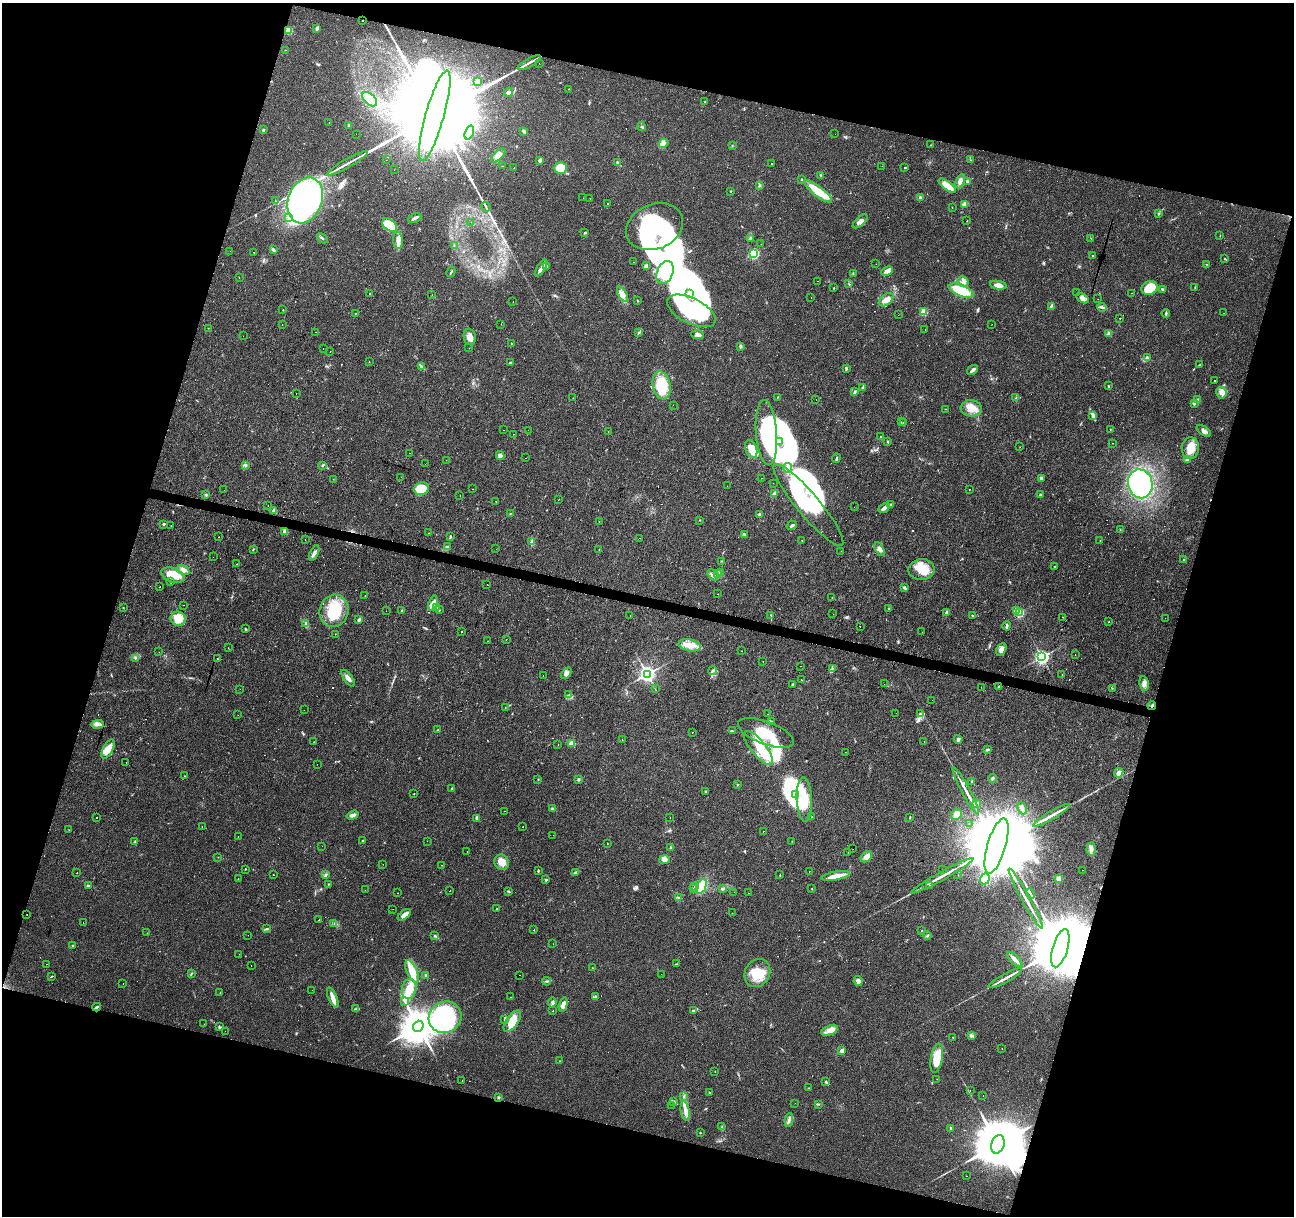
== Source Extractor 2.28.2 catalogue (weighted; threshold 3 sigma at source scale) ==
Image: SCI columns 1-5165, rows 217-5069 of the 5169 x 5349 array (HDU 1 of 3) = the unmasked area's bounding box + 8 px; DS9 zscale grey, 4 x 4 block average (1 PNG px = mean of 4 x 4 image px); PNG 1296 x 1218 px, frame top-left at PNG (2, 3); each listed source drawn as its Kron ellipse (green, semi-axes under 4 px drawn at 4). Shown black and unused: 33% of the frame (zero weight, under 3 of 4 exposures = <1% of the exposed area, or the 3 px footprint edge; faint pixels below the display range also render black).
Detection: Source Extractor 2.28.2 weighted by HDU 2 'WHT'. Background 0.0242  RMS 0.0031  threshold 0.0138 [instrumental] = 3 sigma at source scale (4.5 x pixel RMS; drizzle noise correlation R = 1.50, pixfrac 1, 0.0396/0.0396 arcsec/px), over >= 5 px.
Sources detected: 673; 1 too faint to see at this stretch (4 x 4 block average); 20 inside a brighter object's white glare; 84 cosmic-ray / hot-pixel residue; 4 long thin detections or spike segments (spike, bleed or trail) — neither listed nor drawn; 4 coinciding with a brighter row at this scale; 39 inside a brighter listed object's ellipse — not listed separately; of the other 521, all 500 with FLUX_AUTO >= 0.315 (the completeness limit of this list) listed and drawn (21 fainter detections not listed), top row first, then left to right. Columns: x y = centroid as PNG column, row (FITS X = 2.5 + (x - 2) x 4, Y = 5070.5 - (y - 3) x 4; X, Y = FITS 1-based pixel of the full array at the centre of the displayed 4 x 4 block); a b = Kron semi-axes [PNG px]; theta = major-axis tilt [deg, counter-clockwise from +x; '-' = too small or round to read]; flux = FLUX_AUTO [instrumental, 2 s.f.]
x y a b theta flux
363 21 2 2 - 7.9
317 28 4 3 - 4.1
289 30 2 2 - 73
285 50 2 2 - 0.58
529 63 13 2 29 7.2
539 63 2 2 - 1.1
477 81 3 3 - 3.1
569 89 2 2 - 3.7
508 92 4 4 - 5.2
370 99 9 5 -43 17
705 101 2 2 - 2.5
435 116 47 9 74 130000
329 123 2 2 - 0.4
349 126 3 2 - 1.2
642 127 4 2 - 1.8
263 130 4 2 - 2.6
524 131 3 2 - 6.1
469 133 7 3 70 7.5
356 134 2 2 - 1.3
835 134 2 2 - 0.76
664 143 5 4 - 4.9
931 145 2 2 - 1
732 146 2 2 - 1
498 156 9 4 44 15
386 160 2 2 - 1.8
540 160 4 3 - 3.1
971 160 2 2 - 0.46
617 162 3 2 - 1.6
347 163 24 2 29 12
771 163 2 2 - 1.5
502 166 2 2 - 0.46
882 166 2 2 - 0.68
905 167 2 2 - 2.8
514 168 2 2 - 0.5
561 168 6 6 - 32
394 170 2 2 - 2.3
820 175 2 2 - 1.2
802 179 3 2 - 1.8
960 181 7 3 66 11
967 181 2 2 - 6.7
759 185 3 2 - 1.6
947 186 10 4 -37 30
731 191 2 2 - 0.99
818 191 17 5 -37 49
583 198 2 2 - 0.45
920 198 3 3 - 4.6
590 199 2 2 - 0.52
305 200 23 17 70 660
275 201 2 2 - 0.69
607 203 2 2 - 2.8
964 204 3 3 - 3.4
486 207 5 2 - 2.6
952 207 2 2 - 0.56
1159 214 2 2 - 0.68
288 218 2 2 - 0.99
415 218 7 2 27 5.1
860 221 9 3 42 8.4
967 221 2 2 - 0.58
471 222 2 2 - 0.36
390 225 8 5 -40 64
655 227 29 22 23 200
585 233 3 2 - 1.9
1220 236 2 2 - 0.78
322 238 6 2 -41 2.5
750 238 2 2 - 1.7
1091 238 2 2 - 0.59
398 240 8 5 -86 10
761 244 2 2 - 0.36
454 245 2 2 - 0.73
273 250 4 3 - 3.7
230 251 2 2 - 0.34
254 253 2 2 - 0.59
754 254 2 2 - 230
1093 255 2 2 - 2.4
1225 259 2 2 - 1.1
633 262 2 2 - 0.51
876 264 2 2 - 0.32
1206 264 3 2 - 1.1
547 266 2 2 - 2.9
646 266 4 3 - 2.9
541 268 9 3 59 8
887 271 6 4 25 8.7
451 272 5 2 - 1.9
665 272 12 7 68 30
853 273 2 2 - 1.1
239 278 2 2 - 0.76
818 281 2 2 - 0.49
963 282 6 5 - 7.1
849 284 2 2 - 1
998 285 8 3 -10 14
1195 287 2 2 - 1
834 288 2 2 - 0.73
1150 288 8 6 26 47
1162 289 2 2 - 2.2
961 291 13 5 -22 52
1077 292 2 2 - 5.5
370 293 2 2 - 1.7
1132 293 2 2 - 0.87
623 294 8 4 -59 10
689 294 2 2 - 0.89
432 295 2 2 - 1.3
811 298 2 2 - 1
1082 298 7 3 -30 7.2
1098 299 2 2 - 2.2
886 300 8 5 37 15
637 301 3 2 - 1.2
513 302 2 2 - 0.86
1051 306 3 2 - 1.6
1102 307 5 2 - 2.8
283 310 2 2 - 0.6
691 311 26 12 -26 180
924 312 2 2 - 83
355 313 2 2 - 1.4
1166 313 4 2 - 2.6
1224 313 2 2 - 0.72
898 315 2 2 - 1.4
1120 318 2 2 - 30
501 324 2 2 - 3.2
992 324 2 2 - 0.46
282 325 2 2 - 0.41
208 328 2 2 - 0.57
925 329 2 2 - 0.99
316 332 2 2 - 0.51
639 333 2 2 - 0.76
1109 333 4 3 - 3.4
698 335 6 3 -5 6.1
243 336 2 2 - 3.6
470 337 8 6 -81 12
512 344 3 2 - 0.82
740 346 3 3 - 3.1
469 348 2 2 - 1.8
323 349 2 2 - 0.37
330 352 2 2 - 1.1
1147 358 2 2 - 1.1
369 362 2 2 - 0.74
510 363 3 2 - 1.5
1199 365 3 2 - 1.2
422 367 3 2 - 1.8
846 368 3 2 - 2.6
973 370 6 3 37 6.6
1215 381 2 2 - 23
662 385 14 8 -78 66
1108 386 3 2 - 1.5
862 388 3 2 - 2.4
855 392 3 2 - 3.6
296 393 2 2 - 1.1
1221 393 6 5 - 8.4
777 397 2 2 - 0.97
573 398 2 2 - 1.2
1016 398 4 2 - 1.7
816 399 2 2 - 0.55
1198 400 2 2 - 14
1194 404 2 2 - 7.1
673 405 2 2 - 0.78
971 408 10 8 -4 20
946 409 2 2 - 0.38
1093 416 3 2 - 2.8
901 422 2 2 - 0.66
904 422 2 2 - 0.59
1110 429 2 2 - 0.84
504 430 2 2 - 1.7
528 430 2 2 - 0.73
1204 431 8 3 -35 8.2
608 432 2 2 - 0.61
766 433 32 10 -86 110
514 434 2 2 - 0.98
880 437 2 2 - 1.2
779 442 2 2 - 0.86
888 442 3 2 - 1.5
1112 443 2 2 - 1.1
1020 447 2 2 - 0.53
1190 448 11 8 85 27
751 449 9 5 -69 25
409 453 2 2 - 0.35
500 456 4 4 - 7.6
526 458 2 2 - 3
836 458 5 2 - 2.5
446 460 2 2 - 0.51
1187 460 3 2 - 6.9
425 464 2 2 - 0.32
245 465 4 3 - 3.2
322 465 3 2 - 2
788 468 4 2 - 8.7
401 477 2 2 - 0.89
761 478 2 2 - 1.3
1041 478 3 3 - 5.4
333 479 2 2 - 0.39
773 483 2 2 - 0.86
1140 484 14 12 -77 190
727 486 2 2 - 1.8
421 489 7 6 - 52
473 489 2 2 - 0.33
970 489 2 2 - 2.2
224 490 2 2 - 0.44
774 493 3 3 - 2.6
206 495 2 2 - 2.3
1040 495 2 2 - 4.4
460 496 2 2 - 0.36
559 500 2 2 - 0.41
496 501 2 2 - 0.54
891 504 2 2 - 1.7
808 505 52 11 -50 230
268 506 2 2 - 1.2
854 507 2 2 - 0.4
884 508 6 3 31 7
274 511 3 3 - 8.9
510 514 2 2 - 0.83
760 514 4 2 - 2.6
700 520 2 2 - 0.54
599 521 2 2 - 4.6
164 524 3 2 - 1.9
171 525 2 2 - 1.3
792 525 5 2 - 4
1120 530 2 2 - 0.68
285 532 2 2 - 36
429 533 2 2 - 2.2
744 535 2 2 - 1.2
218 537 2 2 - 0.67
450 537 3 2 - 2.8
640 538 2 2 - 1.4
305 539 2 2 - 6.8
1100 540 2 2 - 0.69
802 541 2 2 - 0.39
532 542 3 3 - 2.4
447 546 2 2 - 2.4
253 549 2 2 - 0.68
496 549 2 2 - 1.5
599 549 2 2 - 0.53
879 549 7 4 -61 6.8
841 551 2 2 - 0.57
314 553 8 3 66 5.9
213 557 2 2 - 0.59
1183 559 2 2 - 0.99
722 561 2 2 - 0.64
237 564 2 2 - 1.9
1054 567 2 2 - 0.93
922 569 13 10 8 41
183 570 6 4 -33 8.2
720 573 4 2 - 1.6
717 574 2 2 - 1.1
173 575 12 7 -19 40
712 575 6 4 -49 7.9
171 582 2 2 - 5.9
487 584 2 2 - 2.1
160 587 2 2 - 0.76
904 588 3 2 - 3.3
717 594 2 2 - 1.9
365 595 2 2 - 0.39
832 598 2 2 - 0.42
433 603 8 4 71 8.4
183 605 2 2 - 0.9
123 607 2 2 - 0.87
437 608 2 2 - 0.34
889 609 2 2 - 2.6
402 610 3 2 - 1.3
439 610 2 2 - 1.4
1017 610 2 2 - 53
334 611 16 14 75 68
386 611 2 2 - 0.83
946 612 3 2 - 2.3
1020 613 2 2 - 130
833 614 2 2 - 0.38
630 615 2 2 - 0.77
771 615 3 2 - 0.96
972 615 2 2 - 0.93
1063 617 2 2 - 0.62
1165 618 2 2 - 0.84
178 619 8 7 - 32
359 619 4 2 - 1.8
1109 622 2 2 - 0.5
306 623 3 3 - 2.8
860 626 2 2 - 1.1
1007 626 5 2 - 3.7
246 629 3 2 - 1.5
461 632 2 2 - 4.1
922 632 2 2 - 0.47
335 634 2 2 - 0.37
506 640 2 2 - 0.63
487 641 2 2 - 0.61
690 645 11 6 -11 18
228 648 2 2 - 0.47
1001 650 7 4 62 9.1
741 651 2 2 - 0.89
159 652 2 2 - 0.85
1075 655 2 2 - 0.37
1042 657 2 2 - 600
135 658 2 2 - 1.9
217 659 2 2 - 0.69
763 662 2 2 - 2.4
801 666 2 2 - 0.48
832 669 3 2 - 1.4
713 670 4 3 - 3.4
566 673 7 4 51 6.2
647 674 3 3 - 760
1062 674 2 2 - 0.57
543 676 2 2 - 2.4
348 678 10 3 -53 8.3
801 680 2 2 - 0.58
1144 683 7 4 -82 8.3
793 684 3 2 - 2.2
884 684 2 2 - 0.38
999 686 3 2 - 1.4
981 687 2 2 - 0.79
1112 688 2 2 - 0.86
240 689 2 2 - 1
655 689 2 2 - 0.59
569 695 3 2 - 1.6
932 700 2 2 - 3
1152 706 4 2 - 2.1
505 707 2 2 - 0.32
304 710 2 2 - 0.61
896 713 2 2 - 0.52
768 714 2 2 - 1.1
920 714 4 2 - 3
238 715 2 2 - 0.33
772 722 2 2 - 0.68
97 724 7 3 2 6
438 730 2 2 - 3.6
732 731 4 2 - 2.3
692 732 2 2 - 0.36
766 733 29 11 -21 58
958 739 4 2 - 3
622 740 2 2 - 1.1
924 741 2 2 - 2.2
314 742 2 2 - 0.5
572 743 2 2 - 59
558 745 2 2 - 0.7
758 748 21 7 -50 33
108 749 10 5 63 21
987 749 3 2 - 1.5
845 752 2 2 - 0.66
126 762 2 2 - 1.8
317 764 2 2 - 1.2
1119 773 5 3 - 10
184 776 2 2 - 0.67
993 778 4 3 - 2.7
538 779 2 2 - 0.99
578 779 4 3 - 2.7
972 781 3 2 - 1.7
737 785 2 2 - 0.78
452 788 2 2 - 4.5
705 791 3 2 - 1.1
966 791 26 2 -62 15
414 794 2 2 - 0.76
796 794 2 2 - 0.9
804 800 22 7 -87 54
976 803 2 2 - 20
1022 808 6 2 -65 5.1
552 809 4 3 - 2.7
505 811 2 2 - 0.49
956 814 6 5 - 13
352 815 6 3 16 7
1051 815 21 3 30 14
97 817 2 2 - 1.3
812 817 2 2 - 1.4
477 818 4 3 - 4.8
670 818 2 2 - 0.66
910 818 3 2 - 1
969 823 2 2 - 1.4
202 826 2 2 - 0.46
523 827 2 2 - 0.78
69 830 2 2 - 0.54
763 831 2 2 - 2
553 835 2 2 - 1.1
238 836 2 2 - 1.4
363 841 3 2 - 2.1
427 841 2 2 - 1
792 841 2 2 - 1.6
135 842 4 2 - 1.4
607 843 2 2 - 0.51
322 846 2 2 - 0.51
996 846 29 9 73 73000
670 847 2 2 - 7
853 849 2 2 - 0.75
1091 849 7 4 87 7.3
467 851 2 2 - 0.59
848 852 2 2 - 0.39
218 857 2 2 - 0.44
866 857 6 4 42 10
664 860 5 4 - 5.7
501 862 8 7 - 18
383 864 2 2 - 0.48
442 865 2 2 - 4.7
245 869 2 2 - 0.89
943 870 2 2 - 0.96
1083 870 2 2 - 1.9
538 871 3 2 - 1.5
809 871 2 2 - 0.49
77 873 2 2 - 0.66
576 873 3 2 - 1.9
325 874 3 2 - 1.3
273 875 2 2 - 4.3
780 875 2 2 - 0.66
958 875 2 2 - 0.53
836 876 14 4 10 22
942 876 35 2 29 21
238 878 2 2 - 0.46
985 879 5 4 - 14
1059 879 3 3 - 6.6
546 880 2 2 - 6.3
328 884 2 2 - 0.79
930 885 2 2 - 1.7
88 886 2 2 - 11
702 886 8 4 66 49
694 887 2 2 - 1.8
693 888 2 2 - 3.3
812 888 2 2 - 0.73
722 889 3 3 - 2.9
365 890 2 2 - 0.34
450 891 2 2 - 0.59
508 891 3 2 - 1.6
734 892 2 2 - 0.34
397 893 2 2 - 0.81
748 893 2 2 - 0.61
1030 894 5 2 - 3.6
678 897 3 2 - 1.6
1026 899 34 2 -61 18
393 909 2 2 - 0.53
497 909 2 2 - 13
732 913 2 2 - 4.7
27 914 2 2 - 0.93
404 915 8 3 38 12
319 920 2 2 - 9.5
83 923 2 2 - 3.3
334 923 2 2 - 0.72
267 929 4 2 - 2.3
534 929 2 2 - 7.1
921 930 2 2 - 0.71
147 933 2 2 - 1.2
248 935 2 2 - 0.51
927 935 4 2 - 2.2
435 936 4 2 - 2
553 944 2 2 - 0.75
72 945 2 2 - 1.4
1060 948 20 7 74 53000
239 954 2 2 - 0.55
1015 959 10 3 -45 8.2
46 964 2 2 - 0.85
677 964 4 2 - 1.7
251 966 2 2 - 0.62
592 968 2 2 - 0.48
412 972 12 5 -67 41
757 973 14 12 59 41
191 974 2 2 - 0.73
661 974 2 2 - 0.49
519 975 2 2 - 0.53
426 976 3 3 - 2.5
51 977 3 2 - 1.2
1005 978 19 2 28 12
547 981 4 2 - 2
858 981 5 4 - 6
123 983 2 2 - 0.79
409 989 10 7 77 29
312 990 2 2 - 0.51
220 993 2 2 - 0.5
511 997 2 2 - 0.84
596 997 3 2 - 2.1
333 998 11 3 -67 15
405 1001 3 2 - 1.5
552 1003 5 2 - 3.1
563 1004 7 3 75 8.9
97 1007 4 2 - 2.8
355 1009 4 2 - 1.5
553 1010 2 2 - 6.6
694 1010 3 2 - 2.2
445 1017 17 15 29 210
505 1019 4 2 - 1.9
512 1021 12 6 55 33
204 1024 2 2 - 1.5
418 1026 6 5 - 6000
219 1027 3 2 - 1.9
829 1030 9 5 19 11
225 1031 2 2 - 0.42
971 1036 4 3 - 3.7
953 1037 2 2 - 3.2
1002 1049 2 2 - 0.54
842 1051 2 2 - 19
937 1058 15 6 80 34
560 1061 2 2 - 0.71
715 1071 2 2 - 0.57
937 1079 2 2 - 0.43
462 1080 2 2 - 2.1
826 1082 2 2 - 0.98
809 1088 2 2 - 0.42
970 1091 2 2 - 1.2
709 1092 3 2 - 1.4
983 1095 2 2 - 0.46
684 1096 2 2 - 1
499 1097 3 2 - 2.1
674 1101 4 2 - 2.2
795 1103 2 2 - 0.73
818 1104 3 2 - 1.2
672 1105 2 2 - 0.51
685 1111 9 3 -80 10
789 1120 7 2 82 5
722 1127 3 2 - 1.5
950 1128 2 2 - 1.8
700 1133 2 2 - 0.84
998 1144 9 6 72 19000
966 1176 2 2 - 0.72
Overlapping masked pixels (flux is a lower limit): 6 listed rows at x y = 363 21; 435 116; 1152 706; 1060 948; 97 1007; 998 1144
Diffuse or blended objects may show on this block-average render without a row.